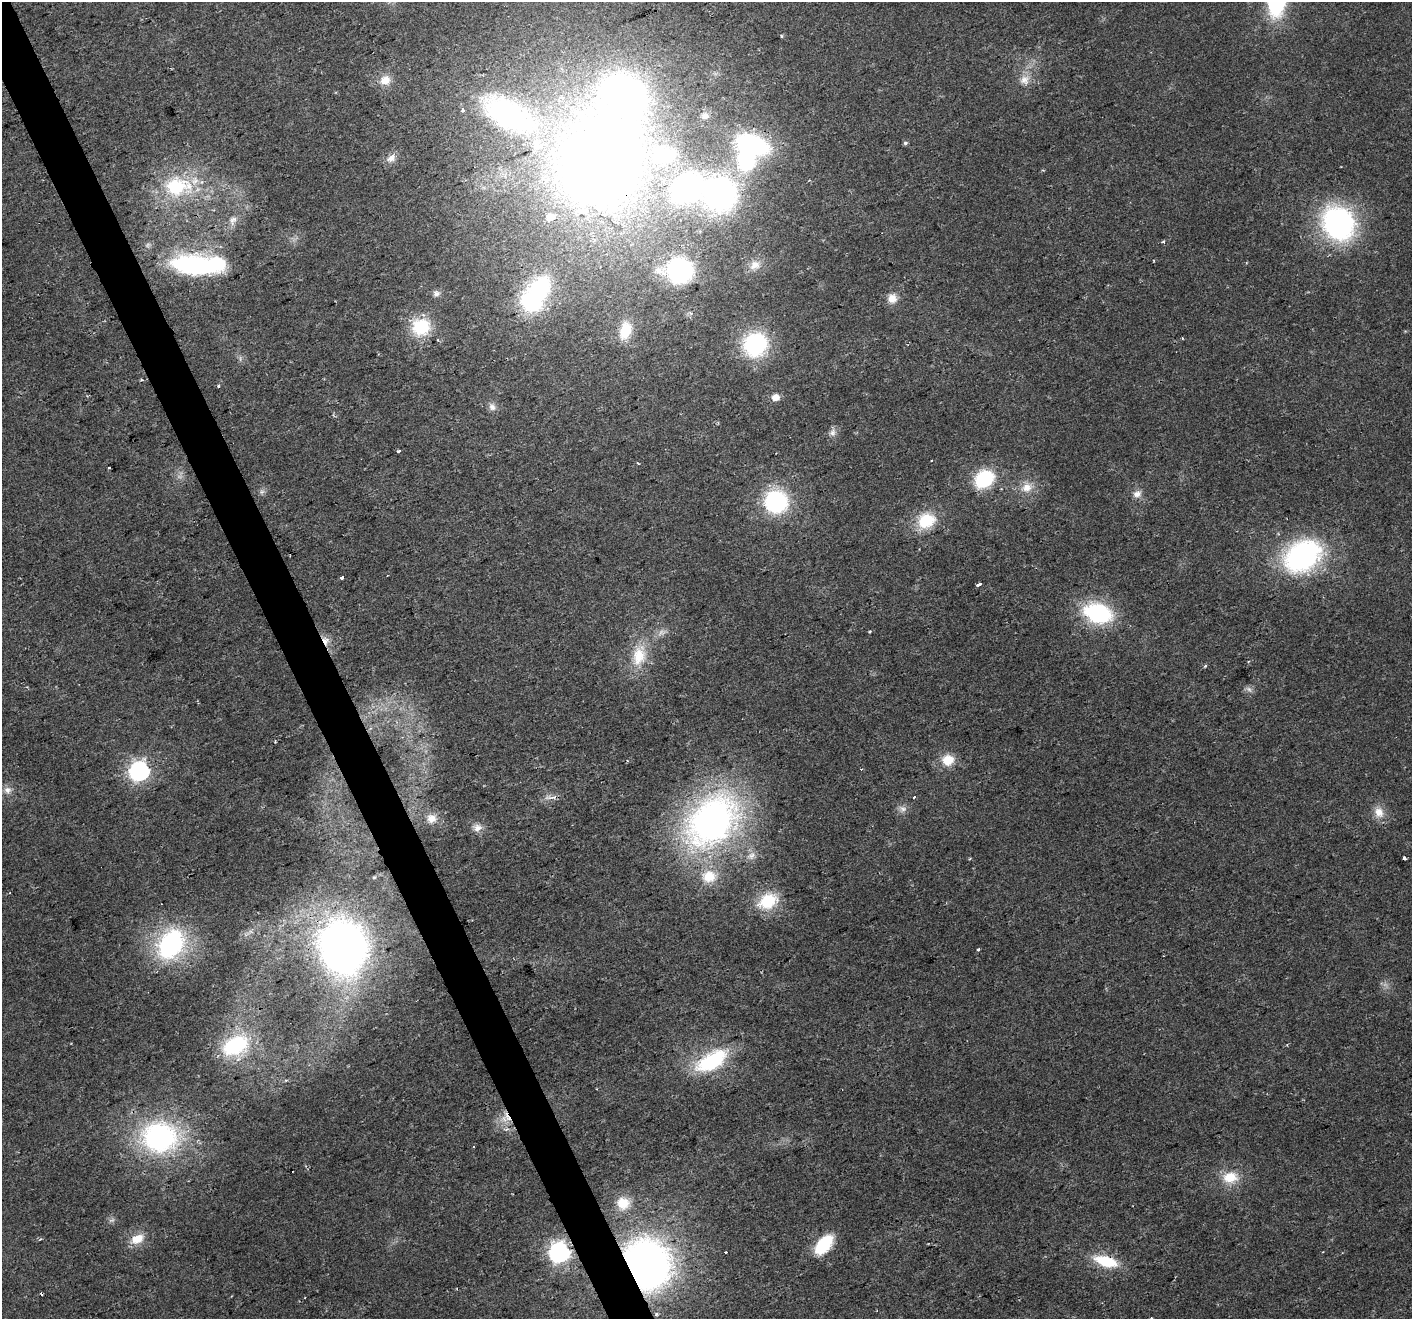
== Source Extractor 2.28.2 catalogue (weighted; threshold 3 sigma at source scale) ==
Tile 11 of 4 x 4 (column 3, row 3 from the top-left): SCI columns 2820-4229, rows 1462-2778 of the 5638 x 5498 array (HDU 1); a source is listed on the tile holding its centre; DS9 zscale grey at full resolution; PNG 1414 x 1321 px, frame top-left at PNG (2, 2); no overlay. Shown black and unused: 3% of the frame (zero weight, under 2 of 3 exposures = <1% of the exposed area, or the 3 px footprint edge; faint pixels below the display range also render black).
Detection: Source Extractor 2.28.2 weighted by HDU 2 'WHT'; one run over the whole footprint, this tile lists its part. Background 0.026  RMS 0.0035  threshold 0.0158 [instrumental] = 3 sigma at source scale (4.5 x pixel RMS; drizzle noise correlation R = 1.50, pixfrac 1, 0.0396/0.0396 arcsec/px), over >= 5 px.
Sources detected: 96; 4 too faint to see at this stretch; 4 inside a brighter object's white glare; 3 cosmic-ray / hot-pixel residue — not listed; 6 inside a brighter listed object's ellipse — not listed separately; the other 79 listed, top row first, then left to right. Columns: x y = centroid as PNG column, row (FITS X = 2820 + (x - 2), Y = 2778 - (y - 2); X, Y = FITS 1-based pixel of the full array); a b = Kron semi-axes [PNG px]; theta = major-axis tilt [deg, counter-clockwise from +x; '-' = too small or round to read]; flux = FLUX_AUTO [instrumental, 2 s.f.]
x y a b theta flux
781 36 5 3 - 0.37
385 80 14 12 16 4.8
1025 80 15 13 27 4.2
509 114 63 30 -28 95
705 116 11 9 4 2.1
905 143 5 4 - 0.68
753 144 31 18 -17 50
391 158 15 10 42 2.7
604 164 89 79 78 420
177 187 37 26 5 30
687 188 25 18 37 85
720 194 27 26 - 100
233 220 15 11 70 3
1338 223 29 25 -53 90
1163 242 5 4 - 0.51
193 265 41 20 -6 54
755 265 15 12 14 3.8
679 270 18 16 -2 62
540 287 28 25 37 30
436 293 9 8 - 1.5
892 298 12 12 - 3.7
421 327 20 18 21 17
625 331 18 11 72 10
1182 338 3 2 - 0.32
755 344 22 21 - 42
141 380 4 3 - 0.48
219 386 3 3 - 1.2
776 397 8 7 - 3
492 407 11 9 -61 1.8
832 432 10 9 - 1.7
399 451 3 3 - 9.8
931 460 3 2 - 0.36
638 463 3 3 - 0.38
109 468 3 3 - 0.92
984 479 18 14 34 24
1027 487 16 13 22 5
262 492 7 6 - 0.98
1137 494 12 9 13 2.4
776 502 17 17 - 47
926 521 22 19 24 13
1302 556 35 25 29 79
342 578 3 3 - 3.7
979 584 4 3 - 12
1098 613 23 15 -16 46
326 641 12 10 -61 3
639 656 31 18 76 12
1205 666 4 4 - 0.51
1249 689 10 6 -38 1.2
948 760 13 12 - 7.1
139 771 8 7 - 180
7 790 11 10 - 2.2
550 797 22 5 1 2.2
914 797 3 3 - 1.1
902 809 10 8 -50 1.8
1379 812 16 13 -77 4.4
431 819 13 11 -7 3
712 821 66 46 47 140
477 828 12 10 25 2.5
751 856 13 10 29 2.7
1404 858 3 3 - 1.5
709 876 20 17 3 10
768 901 25 18 26 14
171 944 29 22 55 59
343 947 49 43 -77 210
978 949 3 2 - 0.52
235 1045 27 18 25 29
711 1061 35 17 30 31
160 1137 42 35 -2 68
474 1147 3 2 - 0.47
1230 1177 22 15 7 8.6
623 1203 16 15 - 7.2
137 1239 18 12 25 6
824 1245 25 13 51 16
559 1252 8 8 - 180
725 1252 2 2 - 0.33
1106 1261 28 12 -17 14
647 1264 40 33 -67 190
656 1314 6 4 -12 0.68
1151 1318 3 3 - 0.42
Overlapping masked pixels (flux is a lower limit): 7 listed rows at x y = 753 144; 604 164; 193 265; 326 641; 343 947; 559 1252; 647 1264
Isophote crosses this tile's border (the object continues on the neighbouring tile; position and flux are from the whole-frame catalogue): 1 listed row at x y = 1151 1318